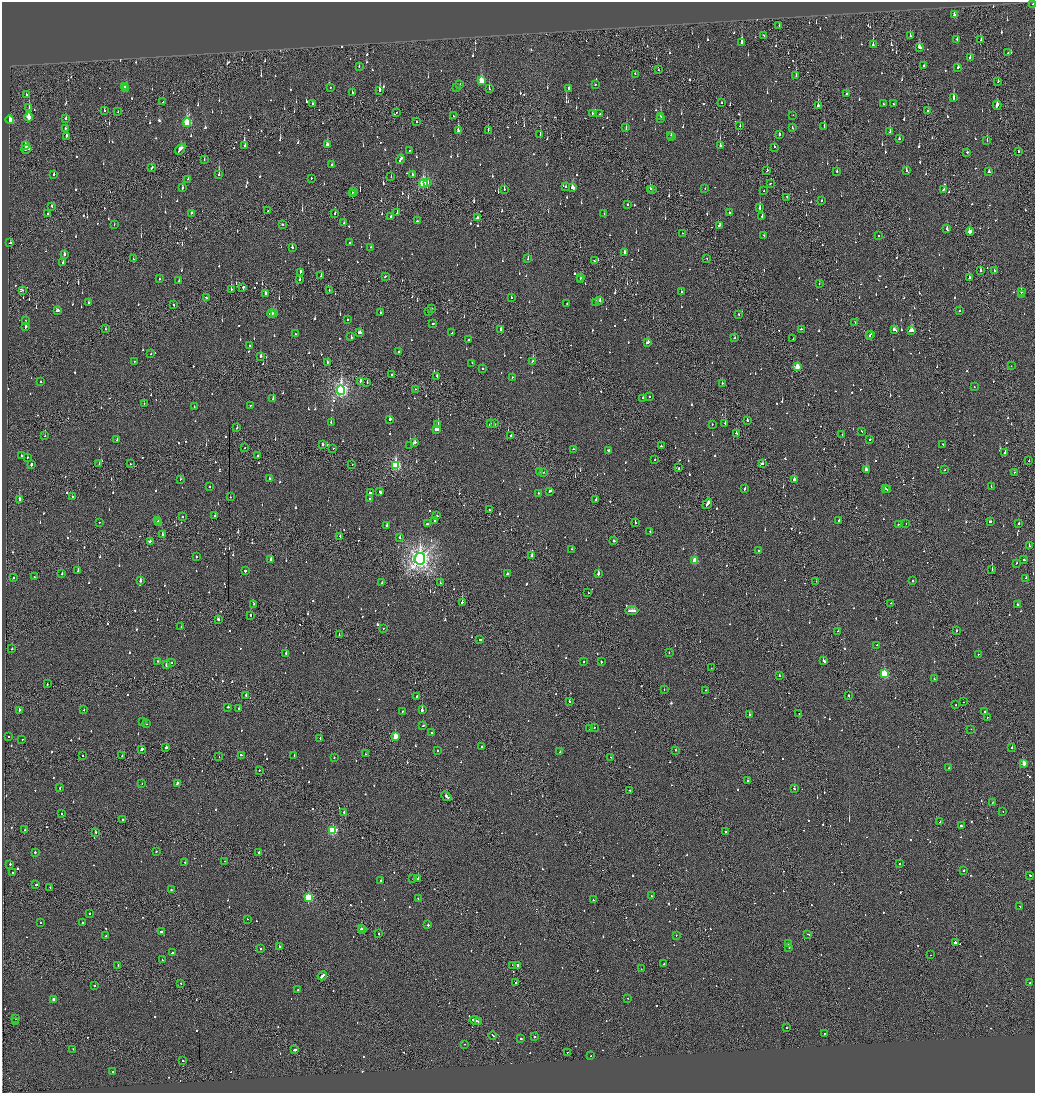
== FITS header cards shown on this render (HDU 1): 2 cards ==
NAXIS1  =                 2065
NAXIS2  =                 2181

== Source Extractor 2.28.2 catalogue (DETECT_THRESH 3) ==
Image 2065 x 2181 px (HDU 1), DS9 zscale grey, zoomed out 1/2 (1 PNG px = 2 x 2 image px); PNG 1037 x 1095 px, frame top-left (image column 1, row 2180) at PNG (2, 2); each listed source drawn as its Kron ellipse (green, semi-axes under 4 px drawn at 4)
Background -0.113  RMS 0.067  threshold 0.2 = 3 sigma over >= 5 px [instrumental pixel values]
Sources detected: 1409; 71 cannot appear on this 1/2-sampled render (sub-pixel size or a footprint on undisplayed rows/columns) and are neither listed nor drawn; of the other 1338, the 500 brightest by FLUX_AUTO listed and drawn (838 fainter detections omitted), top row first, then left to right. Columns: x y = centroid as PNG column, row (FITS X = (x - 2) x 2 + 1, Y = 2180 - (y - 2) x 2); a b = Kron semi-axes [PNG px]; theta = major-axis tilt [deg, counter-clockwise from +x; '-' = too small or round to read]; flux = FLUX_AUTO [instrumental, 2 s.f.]
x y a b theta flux
1033 3 2 2 - 86
954 14 3 2 - 120
779 25 2 2 - 47
764 35 2 2 - 59
910 35 3 1 - 47
957 39 2 2 - 420
981 39 3 2 - 51
742 42 3 2 - 730
873 44 3 2 - 230
919 47 4 3 - 170
1008 52 2 2 - 67
970 57 3 2 - 69
924 65 2 1 - 71
359 66 2 2 - 54
958 67 2 2 - 100
658 69 2 2 - 54
635 74 2 2 - 100
796 75 2 1 - 53
481 80 4 3 - 370
998 81 2 2 - 55
460 84 2 2 - 57
595 84 2 2 - 52
125 86 2 2 - 56
330 87 2 1 - 79
457 87 2 2 - 72
126 88 4 3 - 140
489 88 3 1 - 150
569 88 2 2 - 48
380 90 3 2 - 310
352 92 3 2 - 63
846 93 2 2 - 100
26 94 2 2 - 56
953 97 4 2 - 310
163 101 2 1 - 46
722 102 2 2 - 79
313 103 2 2 - 49
883 103 2 2 - 59
893 103 2 2 - 47
997 104 5 2 - 310
818 105 3 2 - 160
29 107 3 1 - 62
104 110 3 2 - 53
928 110 2 1 - 66
118 111 3 1 - 65
396 112 2 1 - 50
592 113 2 2 - 51
600 113 2 2 - 78
454 115 2 1 - 80
793 115 2 2 - 55
29 116 4 3 - 150
660 116 3 2 - 96
66 118 3 2 - 60
661 118 2 2 - 150
10 119 4 3 - 230
416 121 2 1 - 280
187 122 4 3 - 780
740 125 2 2 - 56
824 126 3 2 - 100
626 127 3 2 - 110
792 127 3 2 - 99
65 128 2 2 - 70
458 130 3 2 - 250
488 130 3 2 - 66
890 131 3 2 - 110
540 134 2 1 - 160
779 134 3 2 - 72
671 135 2 2 - 74
66 136 3 2 - 93
672 136 2 2 - 87
899 138 2 2 - 49
987 140 2 2 - 120
327 144 3 2 - 260
26 145 3 2 - 530
245 145 2 2 - 130
720 145 3 2 - 300
774 147 2 2 - 140
26 149 5 2 - 280
180 149 6 2 49 240
409 150 2 1 - 100
1019 151 2 1 - 63
967 152 2 2 - 90
204 159 2 1 - 53
400 159 5 2 - 140
332 164 2 2 - 48
152 167 2 2 - 74
767 170 3 2 - 77
906 170 3 2 - 60
837 171 2 2 - 53
989 171 3 2 - 49
54 174 2 2 - 77
219 174 3 2 - 120
412 174 3 2 - 51
391 176 3 1 - 56
311 178 2 2 - 50
188 179 2 1 - 52
428 182 2 1 - 90
423 183 4 3 - 1100
770 183 2 2 - 110
566 186 2 2 - 55
182 187 2 2 - 160
573 187 3 2 - 290
705 188 2 2 - 49
504 189 2 2 - 71
650 189 2 2 - 130
652 189 2 1 - 130
943 189 4 2 - 280
764 190 2 2 - 89
354 191 2 2 - 50
352 193 2 2 - 51
787 197 3 1 - 89
822 200 2 2 - 56
628 204 2 2 - 80
51 206 2 2 - 73
760 207 2 2 - 270
268 210 2 1 - 140
192 212 2 2 - 80
397 212 2 2 - 130
729 212 2 2 - 47
48 213 2 2 - 140
335 213 3 2 - 99
604 213 2 1 - 370
391 216 2 2 - 51
762 216 2 2 - 180
477 217 3 2 - 110
417 220 2 2 - 210
344 222 2 2 - 50
114 224 2 2 - 53
283 224 2 2 - 100
719 225 3 2 - 130
947 228 4 2 - 140
970 231 4 3 - 220
682 233 2 1 - 59
764 235 3 2 - 89
879 235 2 2 - 140
10 242 3 2 - 260
350 242 2 2 - 190
292 247 2 2 - 140
371 247 2 2 - 54
624 252 3 2 - 120
64 254 3 2 - 150
133 258 2 2 - 63
528 258 2 2 - 84
707 258 2 1 - 59
594 260 2 2 - 64
63 262 2 2 - 100
980 270 2 2 - 190
994 270 2 2 - 47
300 272 3 2 - 75
321 275 2 2 - 120
385 276 2 2 - 62
580 277 2 2 - 130
969 277 2 2 - 94
159 278 2 2 - 200
300 279 2 2 - 58
580 279 2 1 - 76
179 280 2 2 - 160
819 283 2 1 - 83
243 287 3 2 - 240
231 289 2 1 - 110
22 290 2 2 - 51
329 290 2 1 - 51
681 291 2 2 - 57
1021 291 3 2 - 63
265 293 3 2 - 290
1021 294 2 2 - 230
207 297 3 2 - 91
511 297 2 2 - 63
600 300 2 2 - 300
88 302 2 2 - 55
596 302 2 2 - 47
567 303 2 1 - 250
173 304 2 2 - 59
431 308 2 2 - 200
57 310 3 2 - 220
960 310 2 2 - 53
429 311 2 2 - 75
380 312 2 2 - 50
272 313 4 3 - 220
275 313 3 2 - 110
739 314 2 2 - 49
347 319 2 2 - 54
25 320 2 2 - 54
855 322 2 1 - 46
433 323 2 2 - 73
26 326 4 2 - 220
106 328 2 1 - 160
501 329 2 2 - 110
801 329 2 2 - 85
894 329 4 2 - 110
911 330 4 3 - 270
359 332 4 3 - 110
452 332 2 2 - 260
295 333 2 1 - 69
871 334 2 2 - 60
869 335 2 2 - 170
351 336 2 2 - 110
735 337 2 2 - 55
793 338 2 2 - 200
468 339 2 2 - 160
647 342 4 2 - 130
250 345 2 2 - 50
399 351 2 2 - 180
151 353 2 2 - 58
261 356 2 2 - 87
134 361 2 2 - 79
532 361 2 2 - 96
327 362 2 2 - 62
472 363 2 2 - 160
1011 365 2 2 - 49
797 366 3 3 - 180
482 368 2 2 - 300
391 374 2 2 - 61
437 376 2 2 - 67
512 377 2 2 - 60
41 381 2 2 - 52
360 381 3 2 - 190
367 382 2 1 - 140
722 383 2 2 - 54
974 386 2 2 - 130
415 389 2 1 - 77
341 390 4 4 - 3900
649 396 2 2 - 48
273 398 2 2 - 120
643 398 2 2 - 130
144 403 2 2 - 76
250 405 2 2 - 71
194 406 2 2 - 57
390 419 3 2 - 120
747 420 2 2 - 84
331 422 2 2 - 88
490 423 3 2 - 140
494 423 2 2 - 94
725 423 2 2 - 260
438 424 2 1 - 160
712 424 2 2 - 49
237 427 2 2 - 59
436 429 4 3 - 300
862 431 2 2 - 62
736 433 3 2 - 140
842 434 2 2 - 56
45 435 2 2 - 49
511 435 2 2 - 65
117 439 2 2 - 110
870 439 2 2 - 330
414 442 4 2 - 130
323 444 2 2 - 260
942 444 2 2 - 280
410 445 2 1 - 72
661 445 2 2 - 260
245 447 2 1 - 46
333 448 2 2 - 88
573 449 2 1 - 170
609 450 2 2 - 540
1005 452 2 2 - 140
21 455 2 2 - 160
257 455 2 2 - 67
27 457 2 2 - 120
655 459 2 2 - 50
1029 460 2 1 - 56
99 463 2 1 - 49
130 463 2 2 - 64
762 463 2 2 - 54
31 464 3 2 - 140
352 464 2 1 - 54
396 465 4 3 - 1300
678 467 3 1 - 71
866 469 4 2 - 510
945 469 2 2 - 87
539 471 2 2 - 160
544 472 2 2 - 47
1014 472 2 2 - 54
269 478 2 2 - 110
180 479 2 2 - 47
794 479 3 2 - 200
209 486 2 2 - 94
991 486 2 1 - 48
745 488 2 2 - 96
885 488 4 2 - 81
888 489 2 1 - 58
380 491 3 2 - 150
550 491 4 2 - 110
370 492 2 2 - 190
538 493 2 2 - 53
72 496 2 2 - 48
230 496 2 2 - 48
370 498 2 2 - 110
20 499 3 2 - 100
596 499 2 1 - 99
707 503 6 2 54 190
489 509 3 2 - 120
215 515 2 2 - 110
437 515 2 2 - 120
182 516 2 2 - 84
158 520 2 2 - 56
434 520 2 2 - 65
839 520 2 2 - 84
990 521 3 2 - 76
99 522 2 2 - 61
159 522 2 2 - 50
635 522 2 1 - 130
427 523 3 2 - 87
906 523 2 1 - 48
1019 523 2 2 - 100
898 524 2 2 - 57
387 525 2 2 - 300
650 531 2 1 - 49
162 534 2 2 - 130
340 536 3 2 - 140
400 537 2 2 - 120
614 540 2 2 - 370
150 541 3 2 - 150
1029 545 2 2 - 63
572 549 2 2 - 71
758 550 2 2 - 48
531 555 3 2 - 120
196 556 2 2 - 69
420 558 6 5 - 9300
271 559 2 2 - 430
1024 559 3 2 - 65
695 560 3 3 - 340
1016 563 2 2 - 52
992 569 2 2 - 250
78 570 2 2 - 190
245 570 2 2 - 290
62 573 2 2 - 50
507 573 2 2 - 60
598 573 2 2 - 580
34 576 2 1 - 120
13 577 2 2 - 58
1026 578 2 2 - 120
140 580 2 2 - 210
913 580 2 2 - 190
816 581 2 1 - 46
382 582 2 2 - 47
440 582 2 2 - 50
588 592 2 1 - 65
462 602 2 1 - 550
891 603 2 1 - 160
253 604 2 2 - 100
1018 604 2 2 - 190
632 610 6 2 1 250
250 615 2 2 - 94
218 619 2 2 - 82
181 626 2 1 - 60
384 628 2 2 - 170
956 630 2 2 - 69
838 631 2 1 - 290
339 634 2 1 - 54
480 639 2 2 - 130
877 645 2 2 - 68
12 648 2 2 - 130
669 652 2 2 - 51
286 653 2 2 - 230
978 654 2 1 - 69
823 660 3 2 - 430
158 661 2 2 - 79
584 661 2 2 - 50
601 661 2 2 - 190
171 662 3 2 - 87
166 664 2 2 - 350
711 667 2 1 - 700
884 673 3 3 - 920
779 675 2 2 - 80
934 678 2 2 - 110
47 683 2 1 - 70
664 689 2 2 - 110
706 690 2 2 - 59
246 695 2 2 - 260
849 695 2 2 - 66
417 696 2 2 - 150
569 701 2 2 - 170
963 701 2 2 - 50
955 704 2 2 - 95
228 707 2 2 - 74
239 708 2 2 - 77
84 709 2 2 - 51
422 709 2 2 - 1000
19 710 4 2 - 190
402 711 2 2 - 73
984 711 2 2 - 69
799 713 2 1 - 51
749 714 2 2 - 110
987 717 2 1 - 110
142 721 2 1 - 100
146 723 2 2 - 47
423 725 2 1 - 98
594 727 2 1 - 53
590 728 2 1 - 69
971 729 2 1 - 67
432 732 2 2 - 52
8 736 2 2 - 57
396 736 3 3 - 320
320 738 3 2 - 97
22 739 2 2 - 65
481 746 2 2 - 76
166 747 3 2 - 610
1012 747 2 2 - 140
141 749 3 2 - 190
437 750 2 2 - 88
676 750 2 1 - 150
560 751 2 2 - 94
365 753 2 2 - 67
82 755 2 1 - 84
122 755 2 1 - 52
241 755 2 2 - 120
294 755 2 2 - 61
219 756 2 1 - 48
334 757 2 2 - 54
611 757 3 2 - 120
1024 763 3 3 - 190
949 767 2 1 - 67
259 770 2 1 - 46
747 780 2 2 - 120
142 783 2 2 - 52
177 783 3 2 - 120
60 787 2 2 - 65
794 788 2 2 - 120
630 790 2 1 - 100
446 796 5 2 - 540
992 802 3 2 - 53
1003 811 2 2 - 46
344 812 2 2 - 89
61 813 2 2 - 61
123 819 2 2 - 50
940 821 2 1 - 110
962 825 3 2 - 82
25 829 2 2 - 75
333 830 3 3 - 1200
725 831 2 2 - 64
95 832 2 2 - 65
156 851 2 2 - 51
35 852 2 2 - 180
259 852 2 2 - 96
224 861 2 1 - 62
185 862 2 2 - 67
899 863 2 2 - 150
10 864 2 2 - 240
964 870 2 2 - 58
12 872 2 2 - 49
1030 875 2 2 - 190
413 878 2 1 - 51
418 878 2 1 - 380
381 880 2 2 - 120
36 884 2 2 - 120
50 887 2 2 - 52
171 889 2 2 - 70
651 895 2 2 - 64
309 897 3 3 - 860
418 898 2 2 - 51
593 899 2 2 - 58
1019 906 2 1 - 52
90 913 2 2 - 64
247 919 2 1 - 49
40 922 2 2 - 100
82 922 2 2 - 70
428 924 2 2 - 120
361 928 2 2 - 170
362 929 2 2 - 100
161 931 2 2 - 290
379 933 3 1 - 89
808 934 2 2 - 390
106 935 2 2 - 59
676 935 2 2 - 67
956 942 3 2 - 290
788 943 2 2 - 440
279 946 2 1 - 130
789 947 2 1 - 170
261 948 2 2 - 49
172 952 3 2 - 110
930 954 2 1 - 63
162 959 2 2 - 49
664 963 3 2 - 100
118 965 2 2 - 76
512 965 2 1 - 110
517 965 2 2 - 88
641 968 2 2 - 50
322 975 5 2 - 370
516 982 2 2 - 50
1030 982 2 2 - 70
180 983 2 2 - 94
95 985 2 2 - 49
297 989 2 2 - 63
628 998 2 2 - 49
54 999 3 2 - 77
16 1018 2 1 - 81
475 1020 6 2 -14 270
16 1021 2 1 - 110
479 1021 3 2 - 250
786 1027 2 1 - 180
824 1033 2 2 - 86
493 1035 4 2 - 170
534 1036 2 2 - 230
521 1038 2 2 - 72
465 1044 2 2 - 79
73 1049 2 2 - 51
295 1049 4 2 - 180
567 1052 2 2 - 50
591 1055 2 2 - 90
183 1060 2 1 - 110
113 1071 2 2 - 86
At the frame edge (FLAGS 8, measured only in part): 1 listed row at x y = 1033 3
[838 fainter detections neither listed nor drawn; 71 sub-pixel or undisplayed-footprint detections neither listed nor drawn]